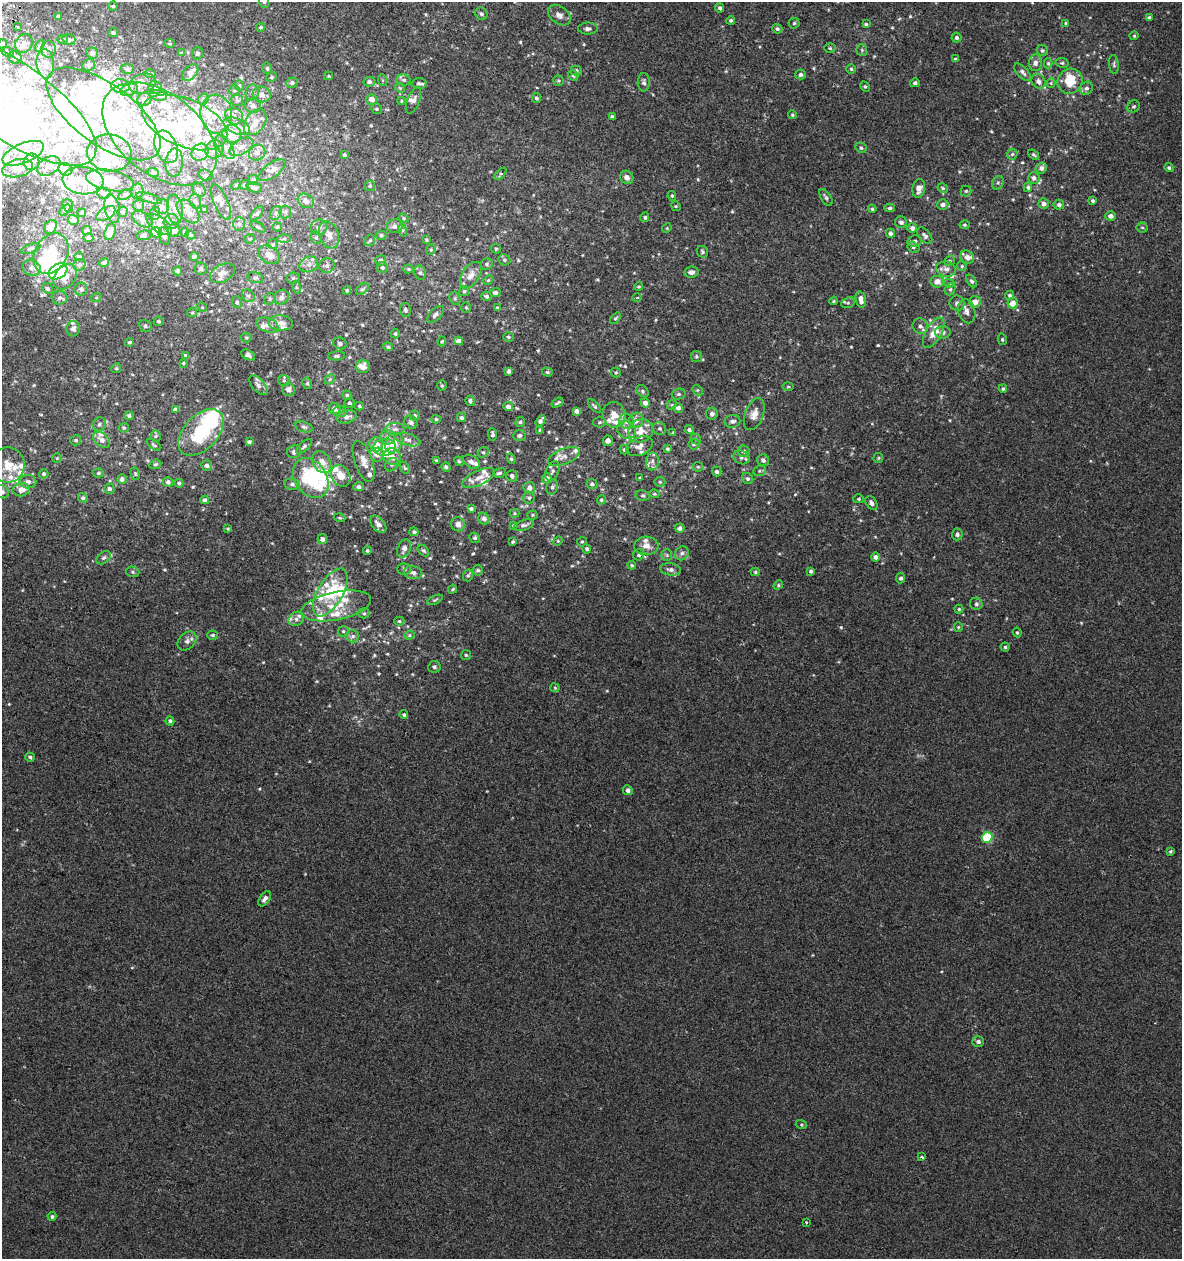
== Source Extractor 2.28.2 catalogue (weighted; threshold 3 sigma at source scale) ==
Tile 11 of 4 x 4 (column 3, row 3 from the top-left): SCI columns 2692-3871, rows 1300-2556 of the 5318 x 5112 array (HDU 1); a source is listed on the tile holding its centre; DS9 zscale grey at full resolution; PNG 1184 x 1261 px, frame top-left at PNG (2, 2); each listed source drawn as its Kron ellipse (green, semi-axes under 4 px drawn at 4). Shown black and unused: <1% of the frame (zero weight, under 2 of 3 exposures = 3% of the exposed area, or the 3 px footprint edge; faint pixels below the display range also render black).
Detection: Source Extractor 2.28.2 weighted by HDU 2 'WHT'; one run over the whole footprint, this tile lists its part. Background 0.00179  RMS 0.0054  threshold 0.0245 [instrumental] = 3 sigma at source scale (4.5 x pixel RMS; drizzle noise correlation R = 1.50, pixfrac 1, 0.0396/0.0396 arcsec/px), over >= 5 px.
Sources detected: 733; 22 inside a brighter object's white glare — neither listed nor drawn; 135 inside a brighter listed object's ellipse — not listed separately; of the other 576, all 500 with FLUX_AUTO >= 0.568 (the completeness limit of this list) listed and drawn (76 fainter detections not listed), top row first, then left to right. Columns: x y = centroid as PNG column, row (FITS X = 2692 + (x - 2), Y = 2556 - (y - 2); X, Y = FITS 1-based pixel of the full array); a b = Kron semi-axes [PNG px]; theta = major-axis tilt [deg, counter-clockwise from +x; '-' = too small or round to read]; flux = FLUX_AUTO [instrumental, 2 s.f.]
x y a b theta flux
264 2 6 5 - 0.82
113 6 4 4 - 0.65
720 8 5 4 - 1.2
481 14 6 6 - 1.3
559 15 12 8 -37 2.7
58 16 4 3 - 0.68
1149 17 4 3 - 0.86
731 20 4 4 - 0.97
794 23 5 5 - 1
1066 23 3 3 - 0.75
866 24 4 4 - 0.78
17 27 3 2 - 0.82
261 27 4 4 - 0.85
588 29 10 6 -1 1.7
777 29 5 5 - 1.2
113 33 5 4 - 1
1134 36 4 4 - 0.57
957 38 5 5 - 1.3
62 39 5 4 - 0.76
69 39 6 5 - 1.6
24 43 9 8 - 2.9
169 43 5 4 - 0.67
3 44 5 4 - 1.6
40 46 6 4 65 1
830 48 5 5 - 0.87
49 49 8 7 - 1.8
862 50 6 5 - 0.9
1042 50 6 5 - 0.94
7 52 7 4 -26 1.1
92 53 6 5 - 1.7
181 53 4 4 - 0.59
197 53 6 5 - 1.2
15 58 6 6 - 2.3
955 59 4 4 - 0.86
1035 63 8 6 82 2.6
1048 63 5 4 - 0.72
1062 63 7 5 -11 0.89
45 64 15 8 -85 4.8
1114 64 9 5 -84 1.1
89 65 6 6 - 1.5
267 68 6 4 -76 0.74
127 69 6 5 - 1.2
851 69 5 5 - 0.77
576 71 5 5 - 1.1
190 72 9 6 47 3.2
1022 72 11 5 -47 1.8
150 73 6 2 0 0.66
573 75 5 5 - 1.1
801 75 5 5 - 1.4
328 76 4 4 - 0.6
272 77 5 4 - 0.81
382 80 6 4 -71 0.62
404 80 7 5 -13 1.2
558 81 5 5 - 0.82
1038 81 8 6 -53 2.1
1070 81 13 12 - 14
369 82 5 5 - 1.7
644 82 9 6 90 1.4
292 83 6 5 - 1.5
419 83 7 5 4 1.1
915 83 5 4 - 1.2
1051 83 4 4 - 0.6
142 84 13 9 18 3.7
120 86 9 7 -1 2.6
239 86 5 5 - 0.82
865 86 6 4 -62 0.76
155 87 7 6 - 1.4
400 88 5 4 - 0.64
1086 88 7 6 - 1.7
129 90 9 5 18 1.7
234 90 6 5 - 0.77
252 93 8 6 75 1.5
262 94 9 8 - 2.9
159 95 8 5 -10 1.3
6 97 107 38 -34 140
536 98 5 4 - 1.1
144 99 7 6 - 1.5
203 99 6 5 - 0.97
372 99 5 5 - 4
237 100 6 5 - 1
413 100 14 6 68 2.3
401 101 4 4 - 0.63
253 106 8 7 - 2.1
1134 106 6 5 - 0.93
377 109 6 5 - 0.97
103 114 67 30 -36 63
216 114 19 15 -85 11
792 115 4 4 - 0.73
234 116 9 8 - 2.6
612 117 4 3 - 1.4
185 122 45 23 -22 37
255 122 14 9 55 5.5
237 126 14 7 -23 3.3
160 134 65 40 -39 88
232 134 10 9 - 9.4
166 147 17 11 -68 9.6
225 147 14 7 -54 3.3
241 147 13 7 30 3.5
861 148 6 5 - 1.1
214 149 9 8 - 2.8
200 152 9 7 45 3.8
23 153 22 10 23 8.5
109 153 22 18 -7 12
257 153 8 7 - 2.5
1012 154 6 5 - 0.82
344 155 4 4 - 1.1
1033 155 6 4 -38 0.71
32 162 8 7 - 2.5
174 163 14 9 85 5.1
49 166 12 8 33 3.5
18 168 16 8 12 4.6
1041 168 6 5 - 2.2
1169 168 4 4 - 1
65 169 7 6 - 1.3
272 170 16 7 36 3.1
153 172 6 3 -19 0.62
501 174 7 4 46 0.76
206 175 7 5 -20 1.1
627 177 7 6 - 2.2
1034 178 6 5 - 1.9
110 180 24 10 -11 8.5
253 180 5 5 - 0.78
83 181 20 13 -7 10
998 183 7 5 69 1.1
236 185 5 3 - 0.58
244 185 5 4 - 0.76
370 186 5 5 - 0.94
254 187 8 5 -16 1.3
1028 187 5 4 - 1
919 188 9 6 80 3.5
943 188 5 4 - 0.79
199 190 8 5 -47 1.4
137 191 8 6 79 1.6
966 191 5 5 - 0.82
103 193 7 5 -15 1.2
125 195 7 4 30 0.91
672 196 5 4 - 0.67
826 197 9 5 -57 1.2
149 198 13 4 -16 1.5
195 201 7 5 -75 1.2
306 201 8 6 -30 2.6
1093 201 4 4 - 0.93
221 202 19 7 -67 3.3
943 204 5 5 - 2
1043 204 5 5 - 2.1
68 205 7 5 -71 0.94
139 205 5 5 - 1
1059 205 5 5 - 1.6
676 206 5 4 - 0.61
162 207 7 7 - 1.9
112 208 14 7 -78 2.9
890 208 5 4 - 1
175 209 14 8 -82 4
204 209 4 4 - 0.57
872 209 4 4 - 0.84
65 210 6 4 45 0.61
188 211 14 8 -48 4
123 212 5 5 - 0.8
285 212 6 6 - 0.96
82 213 4 4 - 1.4
155 213 6 5 - 1.1
257 213 9 4 48 1
276 213 7 5 60 1.1
106 214 10 6 32 1.9
1111 216 5 4 - 2.5
645 217 5 4 - 0.85
404 218 5 4 - 0.74
142 219 11 6 -33 2
73 220 5 5 - 1.6
171 222 8 7 - 1.9
901 222 6 6 - 1.9
159 224 14 7 -36 3.7
239 224 7 6 - 1.3
965 225 5 4 - 0.76
395 226 8 7 - 2.3
50 227 7 5 56 3.6
258 227 8 4 -30 0.9
277 227 5 4 - 0.89
319 227 8 7 - 2.3
1142 227 6 5 - 0.88
667 228 5 4 - 0.62
912 228 5 5 - 1.9
87 230 5 4 - 1.3
174 230 6 6 - 2.6
402 230 6 4 -72 0.89
110 232 8 5 71 5.7
156 232 5 5 - 9.1
185 232 5 4 - 1.3
890 233 4 4 - 1.5
144 235 7 4 6 1.1
191 235 5 4 - 0.89
329 235 14 9 -69 4.8
381 235 5 4 - 0.84
164 236 9 5 -75 1.5
925 236 9 5 -50 1.5
88 238 5 4 - 1
316 238 6 5 - 1.1
250 239 5 4 - 0.67
284 239 7 4 2 1.1
370 240 6 5 - 0.94
426 240 4 3 - 0.63
914 241 7 5 11 1.4
273 244 5 5 - 0.7
913 247 6 5 - 1.1
31 249 10 4 19 1
496 249 5 5 - 0.69
431 250 5 4 - 0.73
702 252 6 5 - 1.1
51 253 21 16 60 18
269 255 12 8 -33 4.6
194 256 4 3 - 0.94
79 257 5 4 - 1.4
967 257 7 6 - 2.9
381 260 5 5 - 1.9
504 260 6 5 - 1
950 261 5 5 - 0.78
104 262 5 4 - 2
309 264 9 7 24 2.8
487 264 6 6 - 1.1
79 265 6 5 - 1.3
327 266 8 7 - 1.6
962 266 5 4 - 0.72
382 267 6 5 - 1.1
32 268 9 8 - 2.2
201 269 6 6 - 1.4
408 269 5 4 - 0.62
946 269 10 7 -12 2.4
58 271 10 7 32 48
178 271 4 4 - 1.4
691 272 7 5 8 2.3
222 273 13 8 28 3.5
420 273 7 5 -68 1.2
471 275 15 8 58 4
65 277 14 10 52 6.4
255 278 8 5 -12 1.2
293 278 6 5 - 1
488 280 5 4 - 0.65
971 281 7 4 -51 0.97
937 282 6 6 - 4
949 283 5 3 - 0.62
296 287 6 4 -71 0.76
639 287 4 4 - 0.63
47 288 5 5 - 0.94
81 289 6 6 - 1.8
362 289 7 4 35 0.93
950 289 6 5 - 0.98
347 290 4 3 - 0.71
464 291 5 5 - 0.76
495 292 5 4 - 1.5
1010 295 4 4 - 1.2
248 296 7 5 -44 1.3
487 296 5 5 - 1.2
281 297 8 6 49 2.4
59 298 8 6 -2 1.8
96 298 5 3 - 0.57
455 298 7 5 -71 1
637 298 5 3 - 0.65
270 299 6 5 - 0.88
861 299 8 5 -78 4.1
834 301 4 3 - 0.64
237 302 6 5 - 0.95
975 302 6 6 - 4
848 303 7 5 21 1
957 303 8 7 - 2
1013 303 5 5 - 4.9
202 307 5 4 - 0.6
466 308 5 4 - 0.64
497 308 4 4 - 0.73
405 310 7 5 -76 1.2
967 311 12 8 -75 3.2
192 313 5 4 - 0.62
435 314 11 5 45 1.6
615 318 6 4 49 0.75
159 321 5 5 - 1
281 323 12 7 -4 3.4
267 325 11 7 -19 3.4
145 326 6 5 - 1
920 326 8 7 - 2.1
73 329 7 7 - 2
943 332 8 6 1 2.3
934 333 17 8 61 7.9
395 334 5 5 - 0.8
508 337 5 4 - 0.88
246 338 5 4 - 0.68
1002 339 6 4 -78 0.82
442 341 5 4 - 0.57
459 341 4 4 - 2.8
129 342 4 3 - 0.84
340 343 7 5 -20 1.3
388 347 5 4 - 0.83
248 355 7 4 -28 1.4
185 356 4 3 - 0.99
337 356 8 4 4 1.1
696 356 5 5 - 0.86
183 363 3 3 - 0.6
363 366 7 6 - 5.2
116 368 5 4 - 0.75
509 371 4 4 - 1.8
547 372 5 4 - 0.73
616 372 5 4 - 0.71
330 379 6 4 46 0.68
284 381 6 5 - 0.87
307 383 6 4 -77 1
258 385 12 6 -48 2.4
442 386 5 4 - 0.69
788 387 6 4 0 0.59
1003 389 4 3 - 0.77
288 390 7 6 - 2.4
697 390 6 4 -43 0.77
643 391 7 5 -43 0.94
679 394 7 5 14 0.98
347 395 5 4 - 0.9
470 401 5 5 - 1.3
349 403 5 5 - 1.1
557 403 6 2 34 0.85
645 403 4 4 - 2.5
672 405 5 4 - 0.69
359 406 5 4 - 0.77
508 406 5 4 - 2.2
595 406 8 3 -48 0.95
678 408 5 5 - 1.8
334 409 6 5 - 3.7
175 410 4 4 - 1.8
340 411 7 5 -7 1.2
577 411 4 4 - 2
712 414 6 6 - 2
754 414 17 9 69 4.6
415 415 5 5 - 0.99
614 415 13 11 -80 5.7
129 416 4 4 - 1.1
347 417 10 6 14 2.7
462 418 5 4 - 1.3
436 419 4 4 - 0.75
636 420 7 7 - 3
540 421 6 4 55 1.8
732 421 8 6 7 2
411 422 7 6 - 1.6
520 422 5 4 - 0.85
599 422 6 5 - 0.99
626 422 8 7 - 2.4
99 424 7 6 - 1.4
304 427 9 5 -15 1.3
124 428 5 5 - 0.74
395 429 9 6 0 2.1
660 429 7 6 - 1.3
540 430 3 3 - 0.85
626 430 10 8 -29 3.4
689 430 5 4 - 1.3
641 431 13 11 26 6.3
201 432 27 17 46 29
673 433 4 4 - 0.8
492 434 6 4 -85 1.2
519 435 6 5 - 1.4
156 436 5 5 - 0.82
387 437 7 7 - 2
696 439 6 4 -47 0.89
76 440 5 5 - 0.92
102 440 9 6 -39 3.4
408 440 13 6 -16 2.3
608 441 5 5 - 2.7
249 442 4 3 - 1.1
394 443 11 8 59 7.9
376 444 7 7 - 4.9
694 444 5 5 - 0.96
154 445 8 4 -35 0.96
304 446 9 4 41 1.2
639 446 14 9 23 3.9
385 447 11 8 3 4.3
667 449 4 4 - 0.89
624 450 5 4 - 1.3
744 451 6 5 - 1.1
294 452 7 6 - 1.7
483 452 5 5 - 0.82
377 455 7 7 - 3
392 457 9 8 - 3.8
564 457 17 7 22 3.3
741 457 8 6 -23 1.6
57 458 5 5 - 0.61
878 458 5 4 - 0.67
511 459 5 4 - 0.77
436 460 4 4 - 0.58
763 460 6 5 - 1.4
364 461 21 9 -71 5
459 461 5 4 - 0.7
652 461 9 6 88 2.2
322 462 11 8 -63 4.8
471 462 9 6 -32 2.3
155 464 6 4 20 0.84
8 465 17 16 - 10
206 465 5 5 - 1.4
392 465 7 6 - 1.4
446 467 5 4 - 1.4
698 467 5 4 - 0.71
405 468 7 4 -59 0.76
552 471 10 6 67 1.7
717 471 5 4 - 1.4
760 471 6 5 - 0.91
98 473 6 4 2 0.93
499 473 6 4 17 1.2
44 474 5 4 - 1.1
135 474 6 4 -71 0.79
341 476 11 9 -59 5.7
512 476 6 5 - 1.7
311 478 21 16 -56 33
479 478 18 7 25 4.7
547 478 5 5 - 2
640 478 3 3 - 0.78
122 479 5 4 - 2.2
748 479 6 5 - 1.2
28 482 8 7 - 2.1
168 482 5 5 - 1.4
660 482 5 5 - 0.75
179 483 4 4 - 0.99
292 484 8 5 -9 1.4
592 484 5 4 - 1.3
359 487 5 4 - 1.6
552 487 8 5 71 1.3
529 488 6 6 - 2.9
109 489 5 5 - 1.4
21 490 8 6 10 4
2 492 7 6 - 1.8
654 494 5 4 - 0.66
643 495 7 5 -11 0.93
83 498 5 4 - 1.1
529 498 6 5 - 1
859 499 5 4 - 0.73
205 500 4 4 - 1.8
601 500 5 4 - 0.76
871 503 8 5 -58 1.8
471 509 4 3 - 1.2
514 513 5 4 - 0.62
532 515 5 4 - 0.62
339 518 6 3 -18 0.66
484 519 6 5 - 2.1
378 524 10 6 -50 3.2
458 524 7 6 - 2.4
513 525 4 3 - 0.6
524 525 10 5 17 1.6
680 528 4 4 - 1.8
228 529 3 3 - 0.61
414 532 4 4 - 1.1
957 534 6 5 - 1.5
475 538 5 5 - 1
322 539 5 5 - 2.5
558 541 5 4 - 0.62
513 542 3 3 - 0.72
582 542 5 4 - 0.74
646 546 12 9 -2 3.6
404 548 9 6 68 3
587 549 4 4 - 1.1
367 551 4 4 - 0.92
423 551 7 4 -47 0.86
682 553 7 6 - 1.7
639 555 6 5 - 1.1
667 555 6 5 - 0.92
875 557 4 4 - 2.1
104 558 8 5 38 1.2
632 565 4 3 - 0.73
404 569 7 5 -1 1
671 569 10 6 -8 2.1
478 570 5 5 - 1.2
811 571 3 3 - 0.95
133 572 7 5 -16 0.91
755 572 4 4 - 0.68
413 573 9 6 -13 2.3
468 575 6 4 73 0.91
901 578 5 4 - 1.2
778 585 5 4 - 0.7
453 589 5 3 - 0.71
330 592 27 12 59 24
435 600 8 4 24 0.83
976 604 6 6 - 1.1
336 606 35 14 12 14
959 609 4 4 - 0.66
364 613 5 5 - 0.86
296 619 8 6 34 1.9
399 621 5 4 - 0.68
958 627 5 4 - 0.65
343 631 6 5 - 0.85
1017 633 5 3 - 0.68
213 635 5 4 - 0.8
409 635 5 4 - 0.73
353 636 6 6 - 1.4
187 641 11 8 45 2.3
1005 647 4 4 - 0.82
466 655 5 5 - 0.72
434 667 6 6 - 1.3
555 688 4 4 - 0.57
404 715 4 4 - 0.87
170 721 4 4 - 1.5
30 757 5 4 - 1.1
628 790 5 4 - 1.7
987 837 5 5 - 27
1170 851 4 3 - 0.64
265 899 8 5 56 2
978 1042 5 5 - 1.6
801 1125 6 4 -19 0.59
922 1157 3 3 - 1.1
52 1216 4 4 - 0.98
806 1222 3 2 - 0.99
Overlapping masked pixels (flux is a lower limit): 1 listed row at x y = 6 97
Isophote crosses this tile's border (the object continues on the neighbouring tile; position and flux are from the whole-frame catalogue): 5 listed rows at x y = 264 2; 3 44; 6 97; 8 465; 2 492